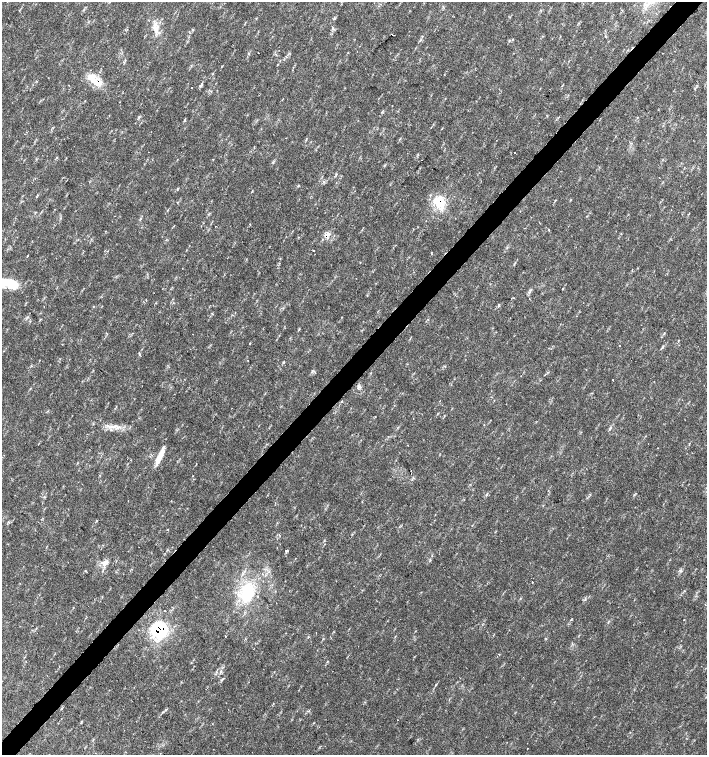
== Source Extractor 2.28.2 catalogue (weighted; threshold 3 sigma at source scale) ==
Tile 10 of 4 x 4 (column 2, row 3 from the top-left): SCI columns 1635-3043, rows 1507-3012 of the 6023 x 6029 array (HDU 1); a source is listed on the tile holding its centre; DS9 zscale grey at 2 x 2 block average (1 PNG px = mean of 2 x 2 image px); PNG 709 x 757 px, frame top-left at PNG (2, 2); no overlay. Shown black and unused: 4% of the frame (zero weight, under 2 of 3 exposures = <1% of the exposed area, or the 3 px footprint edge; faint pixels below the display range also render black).
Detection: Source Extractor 2.28.2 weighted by HDU 2 'WHT'; one run over the whole footprint, this tile lists its part. Background 0.0337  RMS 0.0041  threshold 0.0184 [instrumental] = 3 sigma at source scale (4.5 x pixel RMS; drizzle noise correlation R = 1.50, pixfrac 1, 0.0396/0.0396 arcsec/px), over >= 5 px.
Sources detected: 47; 4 cosmic-ray / hot-pixel residue — not listed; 3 inside a brighter listed object's ellipse — not listed separately; the other 40 listed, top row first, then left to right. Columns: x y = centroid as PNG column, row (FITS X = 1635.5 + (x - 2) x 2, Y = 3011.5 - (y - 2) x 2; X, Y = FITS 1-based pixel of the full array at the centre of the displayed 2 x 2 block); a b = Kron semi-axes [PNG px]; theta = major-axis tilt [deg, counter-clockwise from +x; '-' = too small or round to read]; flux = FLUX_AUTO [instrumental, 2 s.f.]
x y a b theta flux
155 26 10 5 67 4.9
193 30 3 2 - 0.87
95 80 26 7 -36 16
69 85 2 2 - 0.46
201 85 8 2 55 1.6
515 152 2 2 - 0.56
57 157 3 2 - 0.47
298 185 4 2 - 0.7
178 188 3 2 - 0.46
439 202 17 13 -43 21
250 224 2 2 - 0.37
216 226 2 2 - 0.43
548 230 2 2 - 2.5
328 234 8 5 60 4.7
314 251 2 2 - 0.68
280 259 2 2 - 0.45
360 262 2 2 - 0.37
9 284 24 10 -13 23
530 290 5 2 - 0.94
27 317 3 2 - 0.78
249 343 2 2 - 0.41
139 354 5 2 - 0.75
248 361 2 2 - 0.85
613 380 2 2 - 1.1
451 385 2 2 - 0.46
358 387 7 3 64 1.9
611 428 3 2 - 0.82
160 456 21 5 65 12
411 471 2 2 - 1.2
285 551 4 3 - 1.5
105 562 11 6 15 5.5
532 582 2 2 - 1.4
247 592 27 17 73 44
165 611 2 2 - 1.6
684 620 2 2 - 1
159 630 18 12 -33 57
225 636 2 2 - 0.55
499 654 2 2 - 0.39
166 709 4 2 - 0.97
162 712 4 2 - 0.78
Overlapping masked pixels (flux is a lower limit): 4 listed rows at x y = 95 80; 439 202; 328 234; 159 630
Isophote crosses this tile's border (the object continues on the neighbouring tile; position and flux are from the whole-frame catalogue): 1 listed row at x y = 9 284
Diffuse or blended objects may show on this block-average render without a row.